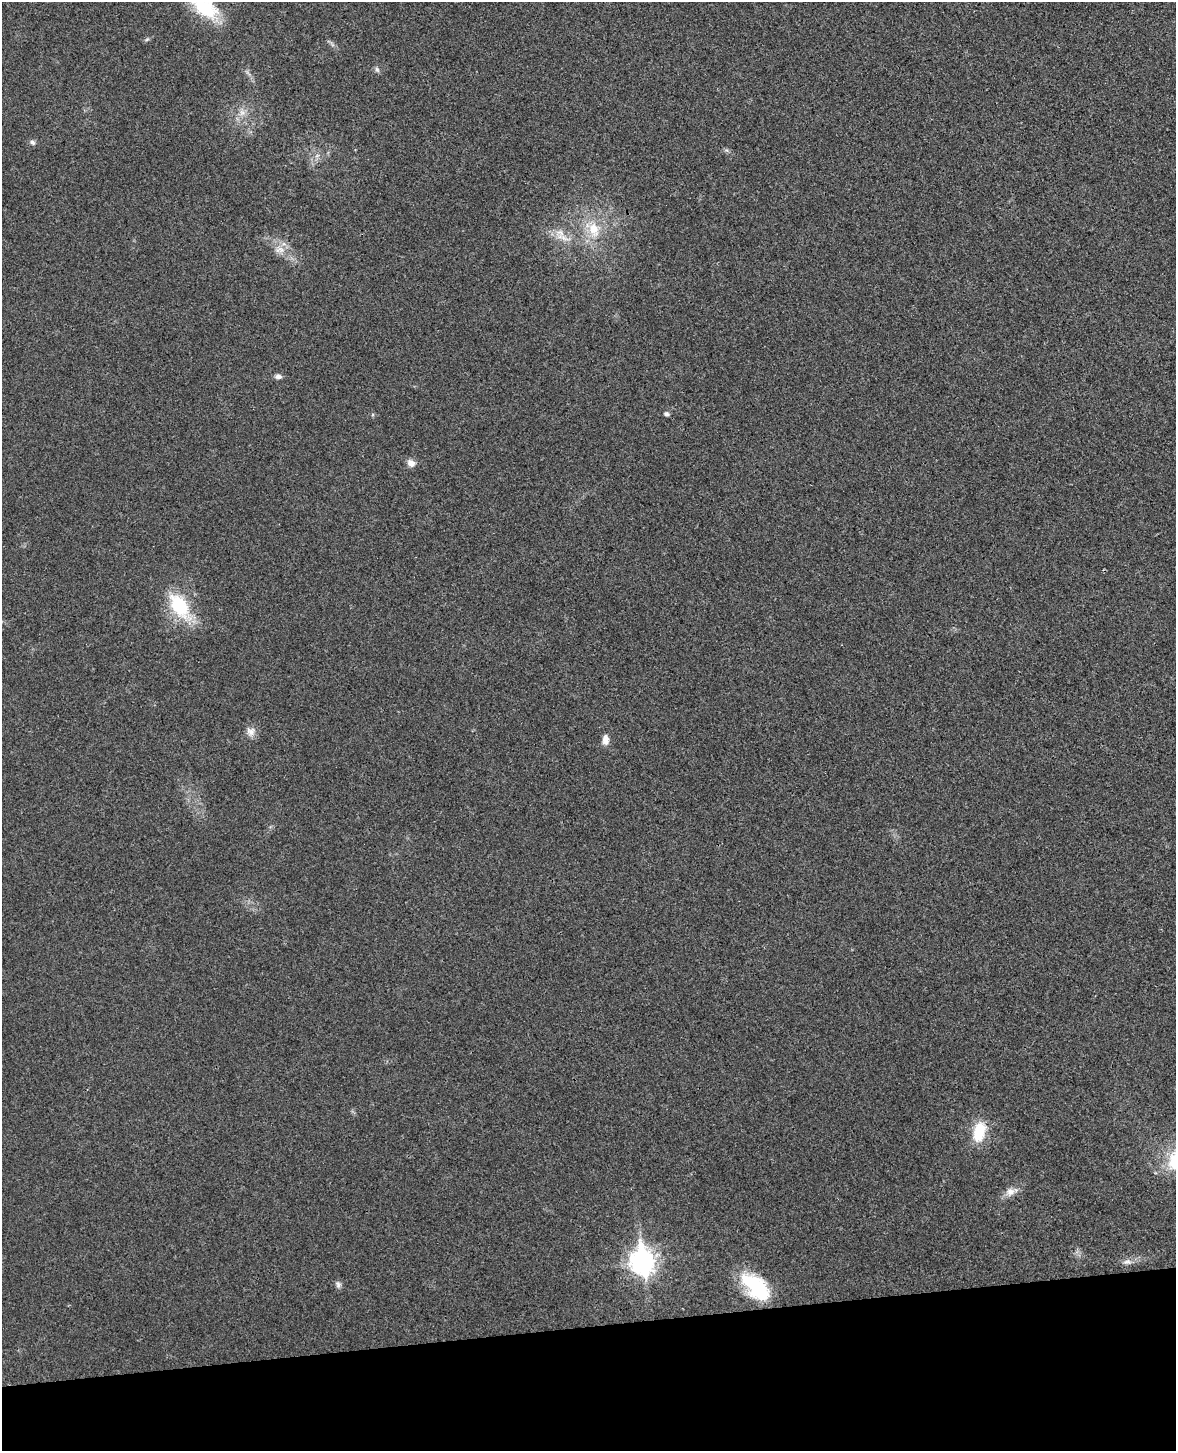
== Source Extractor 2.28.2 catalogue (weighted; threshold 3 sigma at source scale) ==
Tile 10 of 4 x 3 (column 2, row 3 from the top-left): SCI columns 1231-2404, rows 145-1593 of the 4811 x 4744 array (HDU 1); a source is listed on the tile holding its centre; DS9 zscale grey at full resolution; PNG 1178 x 1453 px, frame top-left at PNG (2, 2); no overlay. Shown black and unused: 9% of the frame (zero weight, under 3 of 4 exposures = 6% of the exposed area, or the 3 px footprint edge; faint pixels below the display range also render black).
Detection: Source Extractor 2.28.2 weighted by HDU 2 'WHT'; one run over the whole footprint, this tile lists its part. Background 0.0202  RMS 0.0063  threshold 0.0282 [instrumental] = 3 sigma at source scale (4.5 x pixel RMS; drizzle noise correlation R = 1.50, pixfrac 1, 0.05/0.05 arcsec/px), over >= 5 px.
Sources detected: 20; all 20 listed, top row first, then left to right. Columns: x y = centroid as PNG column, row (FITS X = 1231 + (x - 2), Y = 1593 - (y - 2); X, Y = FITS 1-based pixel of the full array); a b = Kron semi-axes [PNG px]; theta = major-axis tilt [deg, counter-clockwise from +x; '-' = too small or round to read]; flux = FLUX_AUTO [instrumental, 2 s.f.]
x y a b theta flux
203 6 46 19 -41 35
147 39 6 4 20 0.9
377 69 7 5 -46 1.4
242 113 8 5 -1 2.2
32 142 7 6 - 1.6
594 230 22 15 -73 16
563 238 17 6 -31 5.6
280 250 14 8 9 4.5
278 376 8 6 -3 2.4
666 414 5 5 - 1.8
411 463 10 8 -35 3.9
179 606 33 19 -58 34
251 731 12 11 - 4.1
605 739 12 7 -89 4.3
979 1132 25 14 77 18
1010 1192 11 10 - 4.4
642 1262 10 8 -83 460
1128 1262 11 5 -2 2.6
338 1285 8 7 - 1.9
755 1286 36 18 -43 39
Isophote crosses this tile's border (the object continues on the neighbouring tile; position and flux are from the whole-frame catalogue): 1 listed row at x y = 203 6